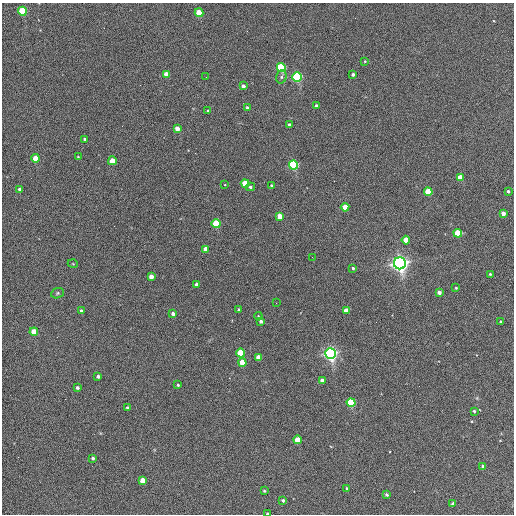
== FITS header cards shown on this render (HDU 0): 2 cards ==
NAXIS1  =                  512 / Axis length
NAXIS2  =                  512 / Axis length

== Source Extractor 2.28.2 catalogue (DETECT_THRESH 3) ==
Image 512 x 512 px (HDU 0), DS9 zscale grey, 1 PNG px = 1 image px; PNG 516 x 516 px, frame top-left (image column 1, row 512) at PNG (2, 3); each listed source drawn as its Kron ellipse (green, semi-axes under 4 px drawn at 4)
Background 396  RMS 22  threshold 64.8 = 3 sigma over >= 5 px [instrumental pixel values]
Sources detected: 75; all 75 listed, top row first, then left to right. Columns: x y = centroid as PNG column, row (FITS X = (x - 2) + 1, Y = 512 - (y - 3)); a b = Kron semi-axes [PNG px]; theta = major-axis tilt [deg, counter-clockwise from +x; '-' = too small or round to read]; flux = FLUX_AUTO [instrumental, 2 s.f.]
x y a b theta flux
22 11 4 4 - 100000
199 13 4 4 - 38000
365 61 3 2 - 1100
281 67 4 4 - 180000
166 74 4 4 - 20000
353 74 3 3 - 3300
206 77 2 2 - 610
281 77 7 5 74 3300
297 77 4 4 - 240000
243 86 4 3 - 4600
316 106 3 3 - 2700
247 108 4 3 - 3700
208 111 3 3 - 1600
289 125 3 3 - 3100
177 128 4 4 - 13000
85 139 3 2 - 1800
78 157 3 2 - 1200
36 158 4 4 - 30000
112 161 4 4 - 25000
294 165 4 4 - 210000
460 177 4 4 - 24000
245 184 4 4 - 40000
225 185 3 3 - 3400
272 186 3 3 - 2700
250 187 5 4 - 2600
19 189 3 3 - 3200
508 191 3 3 - 2200
428 192 4 4 - 47000
345 207 4 4 - 24000
503 213 4 3 - 8300
280 216 4 4 - 18000
216 224 4 4 - 80000
458 233 4 4 - 58000
406 240 4 4 - 30000
206 249 4 4 - 15000
312 257 2 2 - 720
400 263 6 6 - 960000
73 264 5 3 - 1000
353 268 3 3 - 2200
490 274 3 3 - 1500
151 277 4 4 - 10000
196 284 4 3 - 6500
456 288 2 2 - 1200
439 292 4 3 - 6000
57 293 6 5 - 2100
276 303 2 2 - 720
239 310 3 3 - 3100
81 311 4 3 - 2500
346 311 4 4 - 20000
173 314 3 3 - 3900
258 316 4 3 - 1300
261 321 3 3 - 3900
501 322 3 3 - 1700
34 332 4 4 - 30000
241 353 4 4 - 71000
330 353 5 5 - 630000
259 358 4 4 - 22000
242 363 4 4 - 28000
98 376 3 3 - 3800
322 381 4 4 - 7100
178 385 3 3 - 1500
77 388 3 3 - 3000
351 403 4 4 - 130000
127 408 3 3 - 3800
474 411 4 4 - 1700
297 440 4 4 - 32000
93 458 3 3 - 2700
483 466 4 3 - 4200
142 480 4 4 - 18000
347 488 3 3 - 1700
264 491 3 2 - 1300
387 495 4 3 - 2700
283 500 3 3 - 2500
453 503 4 4 - 3000
268 513 4 2 - 5300
At the frame edge (FLAGS 8, measured only in part): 1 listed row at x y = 268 513